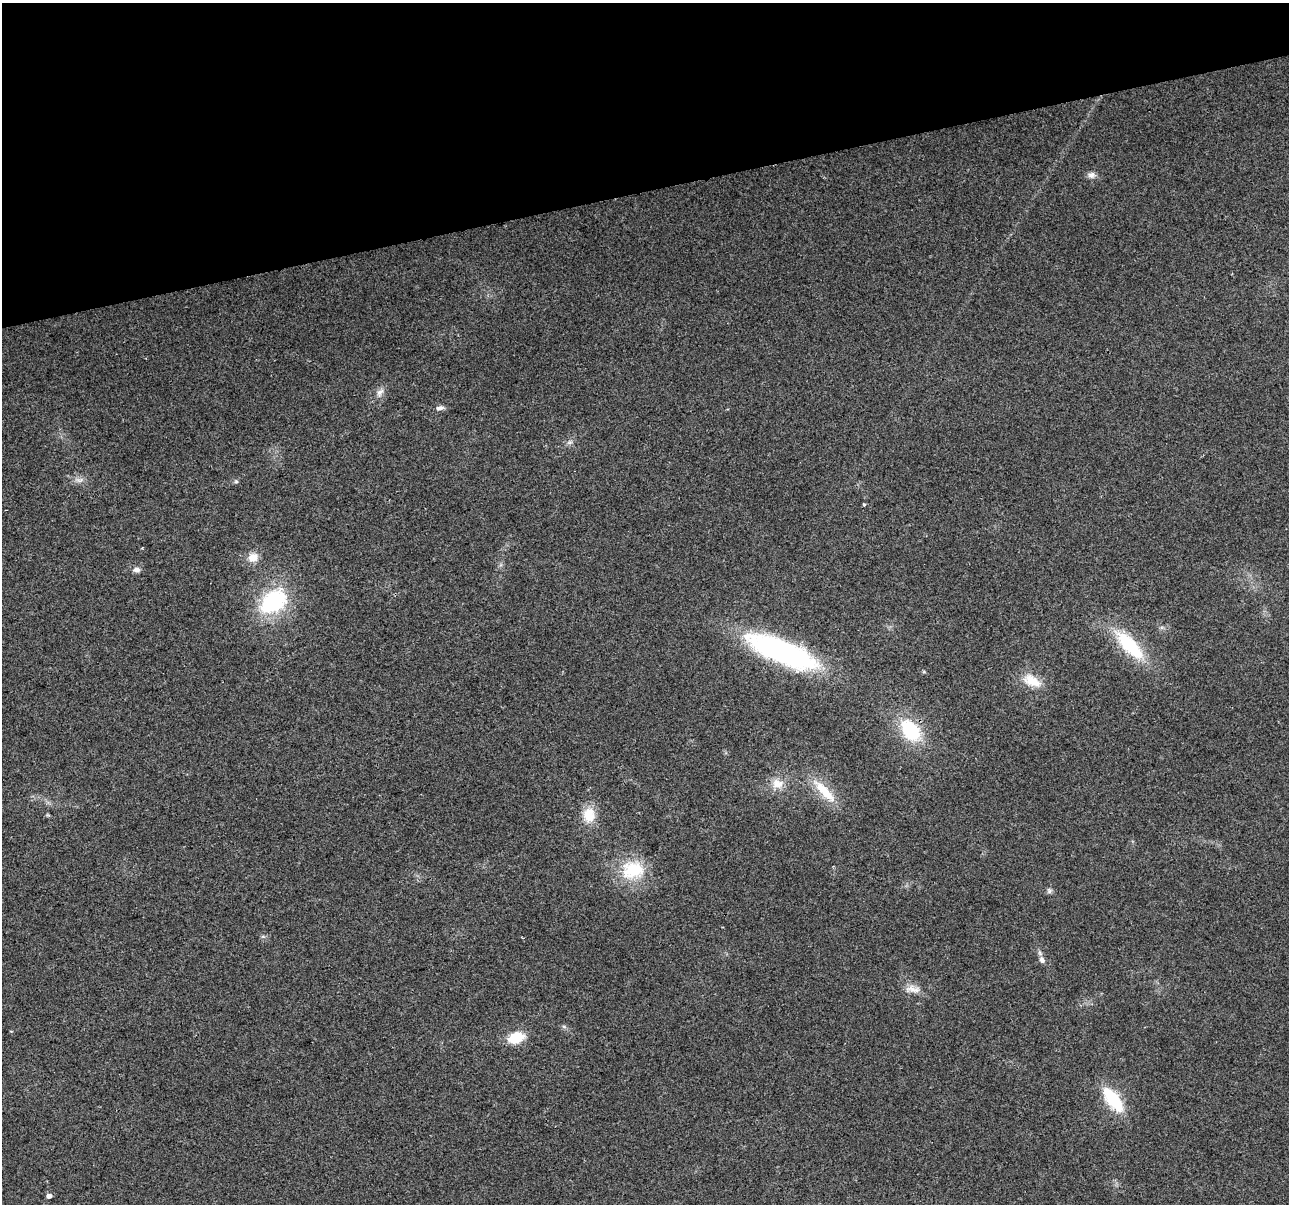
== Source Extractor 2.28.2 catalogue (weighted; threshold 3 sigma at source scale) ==
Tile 3 of 4 x 4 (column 3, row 1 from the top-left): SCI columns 2576-3862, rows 3703-4904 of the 5150 x 4949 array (HDU 1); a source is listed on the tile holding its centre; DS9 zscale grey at full resolution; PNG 1291 x 1206 px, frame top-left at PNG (2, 3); no overlay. Shown black and unused: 16% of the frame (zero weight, under 2 of 3 exposures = <1% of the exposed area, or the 3 px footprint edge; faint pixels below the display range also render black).
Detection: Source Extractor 2.28.2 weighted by HDU 2 'WHT'; one run over the whole footprint, this tile lists its part. Background 0.0568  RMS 0.0076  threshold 0.0341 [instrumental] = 3 sigma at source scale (4.5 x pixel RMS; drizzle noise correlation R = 1.50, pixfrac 1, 0.0396/0.0396 arcsec/px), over >= 5 px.
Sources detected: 24; all 24 listed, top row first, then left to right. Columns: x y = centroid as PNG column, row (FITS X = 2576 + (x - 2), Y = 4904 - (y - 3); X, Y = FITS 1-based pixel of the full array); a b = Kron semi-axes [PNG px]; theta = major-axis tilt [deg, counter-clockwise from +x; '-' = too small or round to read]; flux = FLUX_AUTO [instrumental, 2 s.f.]
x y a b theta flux
1091 175 10 8 3 3.4
380 392 12 8 50 4.2
440 408 11 6 15 2.7
79 480 12 6 -3 3.8
236 481 6 5 - 1.2
864 504 4 3 - 1
253 557 12 11 - 8.2
137 570 8 6 -7 3.4
273 601 27 19 36 75
1129 645 39 14 -46 48
782 651 66 20 -23 180
1032 681 25 14 -25 15
910 730 26 17 -51 45
777 784 15 12 -10 9.8
824 791 42 12 -46 21
589 815 20 15 -85 16
632 870 26 20 10 37
1049 891 7 7 - 1.9
1042 960 9 7 -67 3.3
913 989 23 9 -4 7.8
564 1027 6 4 -20 1.3
516 1038 17 11 19 19
1113 1100 27 11 -53 41
49 1196 4 4 - 4.2
Overlapping masked pixels (flux is a lower limit): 1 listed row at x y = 910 730